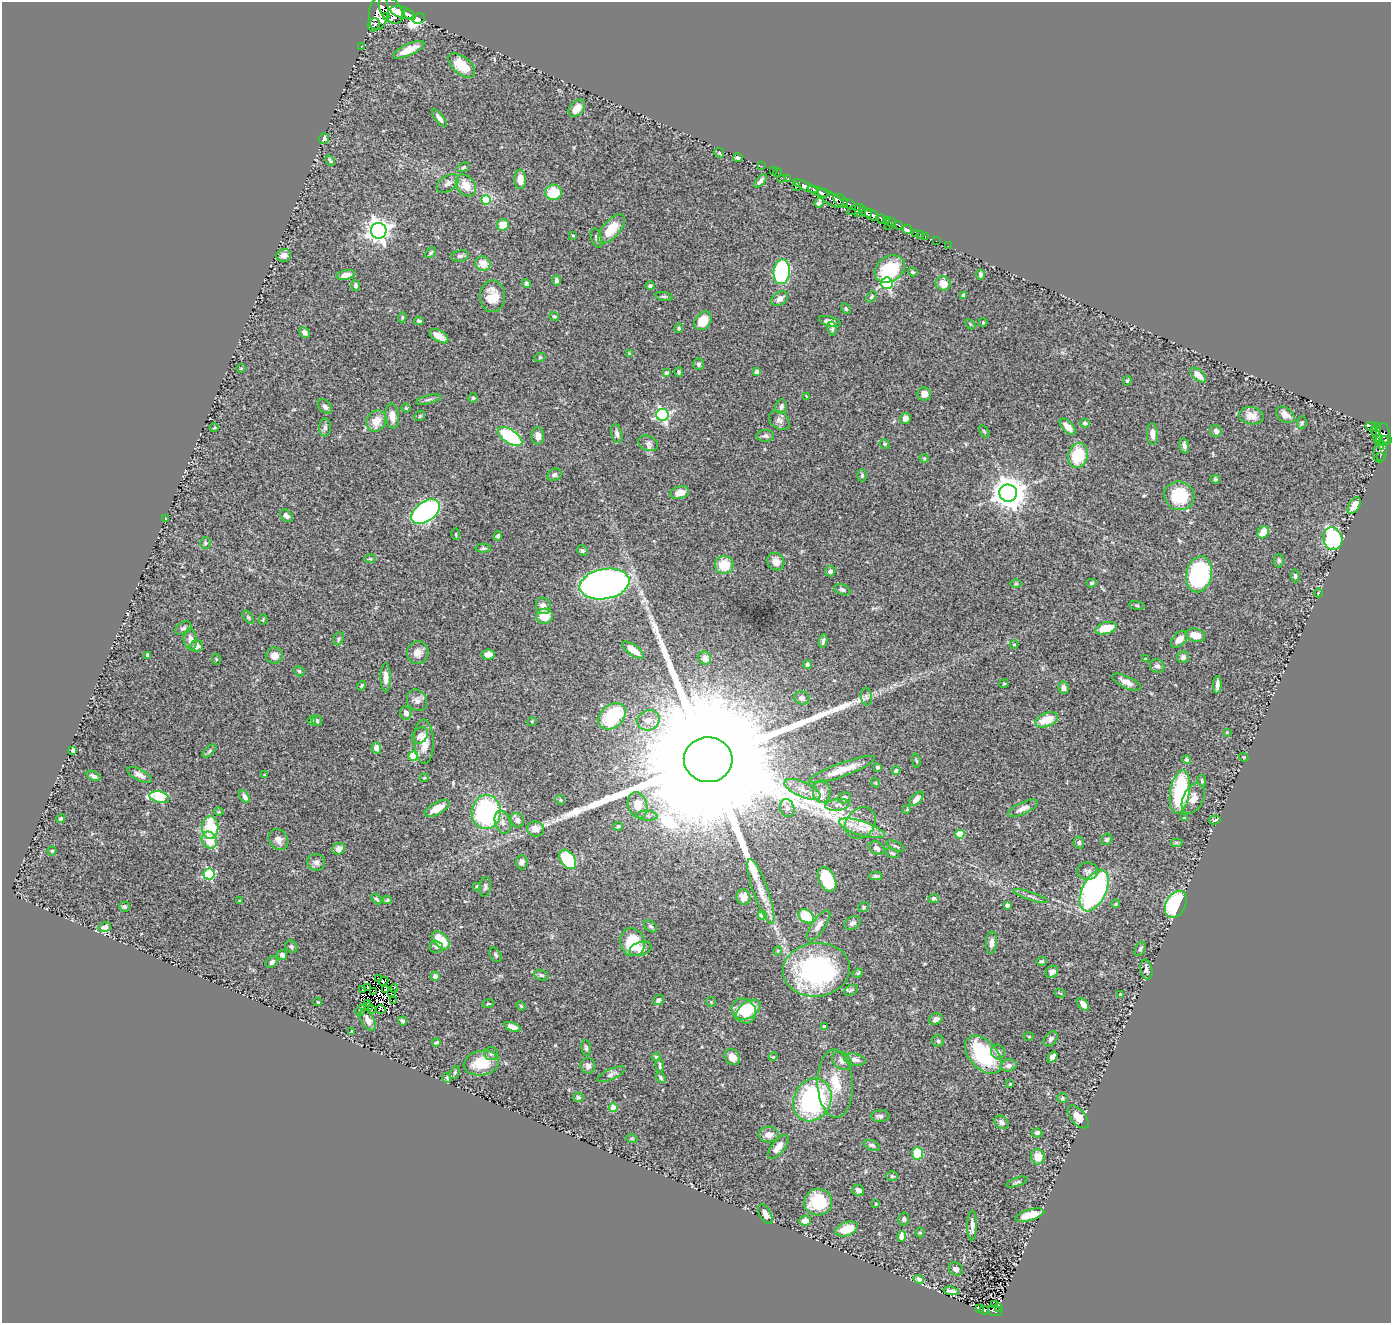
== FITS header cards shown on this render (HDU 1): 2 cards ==
NAXIS1  =                 1389
NAXIS2  =                 1321

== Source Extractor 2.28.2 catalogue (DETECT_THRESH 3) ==
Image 1389 x 1321 px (HDU 1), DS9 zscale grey, 1 PNG px = 1 image px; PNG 1393 x 1325 px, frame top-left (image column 1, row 1321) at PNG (2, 2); each listed source drawn as its Kron ellipse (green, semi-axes under 4 px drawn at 4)
Background 1.71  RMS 0.046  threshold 0.137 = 3 sigma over >= 5 px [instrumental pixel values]
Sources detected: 407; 6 with non-positive FLUX_AUTO (blend fragments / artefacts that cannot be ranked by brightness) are neither listed nor drawn; the other 401 listed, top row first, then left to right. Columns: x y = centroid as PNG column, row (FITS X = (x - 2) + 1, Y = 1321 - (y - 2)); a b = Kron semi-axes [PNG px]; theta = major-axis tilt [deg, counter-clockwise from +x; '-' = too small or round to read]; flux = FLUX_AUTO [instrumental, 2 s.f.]
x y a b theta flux
391 10 15 10 -53 3700
379 12 17 9 81 3600
402 12 12 5 -16 2900
410 15 6 4 -40 1600
387 17 4 3 - 220
419 18 6 5 - 440
374 25 7 5 63 110
361 46 3 2 - 14
409 50 17 5 25 42
462 65 16 8 -40 65
577 108 10 6 49 26
439 118 11 4 -52 11
324 138 5 5 - 6.2
719 153 5 4 - 3.4
738 158 4 3 - 7.6
330 160 6 3 -62 3.9
762 166 2 2 - 11
463 167 6 3 36 4.6
773 171 3 2 - 19
778 173 4 2 - 19
782 178 3 2 - 14
520 179 10 6 -84 29
788 179 3 3 - 64
760 181 8 3 47 10
448 183 12 7 34 14
466 185 12 9 -52 46
805 186 13 4 -24 2200
797 187 2 2 - 33
553 192 8 7 - 84
818 192 11 4 -21 1300
831 198 15 6 -32 750
486 200 5 4 - 110
841 201 9 5 -44 710
819 203 6 3 68 7.4
849 204 7 4 -32 650
856 209 9 4 20 490
865 212 7 4 -30 1200
858 214 3 2 - 110
872 215 7 5 -29 1600
881 219 5 3 - 1100
886 220 4 3 - 300
891 222 5 3 - 810
503 225 6 5 - 51
888 225 2 2 - 33
898 225 4 3 - 230
611 229 18 8 49 72
907 229 5 3 - 410
379 231 8 8 - 2300
915 233 4 3 - 99
920 234 2 2 - 12
573 236 4 4 - 3.4
925 237 3 2 - 29
597 238 10 5 -71 7.8
936 241 2 2 - 10
948 246 2 2 - 20
431 253 6 4 46 4.9
284 255 7 6 - 17
460 256 9 5 9 8.8
483 264 7 7 - 38
890 269 16 12 36 140
782 272 12 8 84 430
913 272 5 4 - 4.9
981 274 5 3 - 6.3
346 275 9 4 14 21
556 280 5 4 - 7.2
887 283 6 6 - 430
943 283 8 7 - 39
526 284 4 4 - 5.7
356 285 6 4 87 5.4
650 286 5 4 - 5.5
963 295 4 3 - 5.7
492 296 16 12 -90 53
664 297 8 3 -11 4.6
871 297 6 4 49 4.2
780 299 9 6 32 17
846 309 6 4 -59 4.5
554 316 5 4 - 4.1
402 317 5 4 - 4
419 321 5 4 - 7
703 321 10 7 52 63
830 322 11 4 -15 19
983 322 4 4 - 3.2
970 324 6 3 -46 3.4
679 328 5 4 - 4.7
832 329 7 4 -83 5.3
304 333 6 5 - 12
439 336 10 5 -32 37
629 354 4 3 - 2.7
540 357 6 3 19 3.2
699 364 6 5 - 7
241 368 5 3 - 2.3
679 372 5 4 - 5.4
757 372 4 3 - 10
666 373 4 4 - 7.5
1198 375 9 5 -42 31
1127 381 5 3 - 3.8
924 394 7 6 - 20
806 396 3 2 - 1.9
473 398 4 4 - 4.1
428 400 13 3 14 7.6
325 406 8 5 -44 10
781 407 7 5 79 11
406 408 4 4 - 3.2
662 415 6 6 - 570
1285 415 10 7 -36 27
392 416 12 6 -83 30
420 416 6 4 45 4.2
1252 416 12 8 -9 26
905 418 5 5 - 18
779 420 11 8 -36 14
376 421 11 9 57 39
1085 423 4 3 - 6.8
1302 423 6 5 - 5
325 427 9 6 88 8.5
1068 427 10 5 -46 29
1371 427 6 3 -23 230
214 428 4 3 - 2.9
1376 430 7 3 89 450
984 431 7 3 -55 3.3
1216 431 6 5 - 10
617 433 10 5 -75 11
1152 434 11 5 -86 19
1383 435 11 7 85 410
510 436 14 6 -33 230
538 436 9 6 -88 18
765 436 9 6 1 8.5
1377 438 12 3 -68 190
1385 441 7 4 7 400
648 443 10 7 -23 11
885 444 5 4 - 4.4
1184 446 8 4 -78 10
1380 452 11 6 79 180
1078 455 12 9 76 120
1380 457 3 2 - 22
924 458 4 4 - 3.5
554 475 7 6 - 7.9
862 475 6 5 - 4.7
1215 479 4 3 - 4.6
680 493 9 6 15 26
1008 493 9 8 - 5300
1179 496 15 14 - 130
1354 506 9 5 60 26
426 512 16 9 35 860
286 516 7 5 -45 11
166 519 4 2 - 2
1263 532 6 5 - 41
456 534 5 3 - 3.1
498 536 5 3 - 6.2
1333 539 11 9 -72 380
205 543 6 5 - 4.6
483 548 7 4 0 5.2
582 550 5 5 - 4.9
370 559 6 4 -1 4
1279 561 7 5 90 5.3
776 562 9 8 - 24
724 565 9 9 - 74
830 571 5 5 - 7.8
1199 574 18 12 77 340
1295 576 6 4 -82 4.8
1091 583 5 3 - 4.7
604 584 25 15 10 1900
1016 584 6 4 1 3.7
842 590 8 5 -20 8.1
1318 593 4 3 - 2.1
1137 605 8 4 -9 3.5
543 606 8 7 - 18
545 616 8 7 - 44
248 617 8 4 -54 4.2
263 620 5 3 - 3
183 628 9 6 32 8.5
1106 628 11 5 14 71
1195 635 10 6 -16 36
190 639 10 6 -83 15
338 639 7 5 69 5.8
1179 639 10 6 43 23
823 641 7 4 80 5.8
1014 644 4 3 - 2.2
196 646 7 6 - 15
633 650 13 5 -35 23
418 653 11 11 - 23
148 655 4 3 - 9
488 655 7 5 7 17
274 656 8 8 - 23
1183 657 6 6 - 12
705 658 7 6 - 20
216 659 6 3 -72 3.3
1145 659 4 3 - 2.9
807 664 4 4 - 6.7
1157 666 7 6 - 11
299 671 5 5 - 5.9
386 677 14 5 -89 22
1127 682 16 6 -26 23
1004 684 5 3 - 3.1
1217 685 9 3 86 12
362 686 5 4 - 3.7
1063 688 6 5 - 15
866 696 9 5 -83 8.5
802 698 8 6 -22 12
417 700 11 9 -54 14
406 713 7 6 - 12
612 716 15 11 42 170
312 720 4 3 - 2.5
648 720 11 10 - 28
1046 720 12 7 20 58
317 721 5 5 - 5.9
532 721 5 3 - 2.5
1227 732 4 3 - 2.6
420 736 9 7 50 14
424 742 22 10 -88 44
376 748 5 4 - 16
73 750 4 3 - 14
209 751 8 4 43 5.6
413 756 5 4 - 120
1244 757 5 3 - 3
708 760 24 22 -2 310000
1187 760 4 4 - 4.3
916 761 7 3 -81 3.4
877 767 3 3 - 4.5
842 770 35 6 20 56
896 771 4 4 - 14
139 775 13 5 -27 17
264 775 3 3 - 2.8
94 776 8 4 -26 8.8
424 778 5 3 - 3.2
1202 781 6 4 -77 5
875 783 4 4 - 3
803 789 19 7 -24 30
822 792 11 9 -84 19
1180 792 22 9 81 220
159 797 10 5 -12 150
244 797 7 4 -53 11
844 798 6 5 - 11
1193 798 16 10 63 25
916 799 9 5 46 21
560 800 5 4 - 4.3
638 805 13 9 -73 38
837 805 12 6 7 13
437 808 14 6 29 40
787 808 9 7 -70 12
1023 808 16 6 25 19
907 809 4 3 - 2.9
219 812 5 3 - 2.5
486 812 17 14 85 410
647 816 10 5 -6 9.1
61 818 4 4 - 4.5
1184 818 4 3 - 2.5
517 820 7 6 - 11
1215 820 6 3 13 4.6
503 822 12 7 -71 17
861 823 17 14 49 40
618 826 5 4 - 3.9
210 827 11 8 -89 120
862 828 24 7 -17 39
535 829 8 7 - 25
960 834 4 4 - 96
278 839 11 9 -56 18
1107 839 6 5 - 6.2
209 840 9 7 -59 52
1079 842 6 5 - 5.8
1176 843 6 4 0 4.5
896 846 10 3 -23 4.8
877 848 8 6 -29 12
339 849 6 5 - 21
52 851 4 4 - 4.1
892 853 6 4 -21 5.6
568 859 11 7 -55 190
316 862 9 8 - 13
522 862 7 5 90 11
1088 871 10 8 3 12
209 874 5 5 - 300
875 876 6 4 1 6.5
827 879 13 8 -64 140
477 886 4 2 - 2.3
485 887 10 5 84 7.7
1094 890 22 12 64 650
761 892 34 7 -71 42
1030 896 18 3 -18 11
743 897 8 7 - 16
934 898 5 4 - 5.9
376 899 6 3 -45 4.8
387 900 4 3 - 4.8
240 901 4 3 - 2.6
1116 904 4 3 - 4.1
1176 904 14 10 61 280
1007 905 4 3 - 12
125 907 5 5 - 4.6
863 907 5 4 - 4.1
762 915 4 4 - 50
806 916 8 6 -35 120
852 923 9 6 28 11
819 925 18 6 55 21
651 926 7 5 -39 6
105 927 6 5 - 13
441 940 11 6 -45 80
632 942 14 12 -72 110
992 943 11 5 85 17
291 946 6 5 - 5.7
436 947 7 6 - 6.2
641 949 11 7 17 17
1140 949 7 5 62 6
778 951 4 4 - 3.4
282 955 5 5 - 11
495 955 8 5 -57 6.2
1041 961 5 3 - 4
272 962 6 5 - 9.3
816 970 34 27 7 600
1146 970 10 6 -78 12
1052 972 7 5 44 14
858 973 5 4 - 3.7
541 975 7 5 -14 5.9
435 976 4 4 - 11
379 978 2 2 - 3.8
383 981 5 3 - 1.4
367 987 2 2 - 4.7
394 988 4 3 - 4.8
363 989 3 2 - 6.2
385 989 3 2 - 2.4
851 990 7 5 26 5.9
374 992 4 2 - 2.6
392 993 2 2 - 3.7
1060 993 5 3 - 2.8
1121 994 4 3 - 14
658 1000 6 4 37 8.3
394 1001 3 2 - 6.4
318 1002 4 2 - 2
711 1002 5 4 - 3.5
367 1003 3 2 - 5.4
488 1003 6 3 10 3.2
1083 1004 7 4 -51 21
521 1006 5 3 - 3.7
368 1007 3 2 - 3.5
381 1009 5 3 - 0.82
360 1010 6 4 69 4.2
372 1010 3 2 - 6
748 1010 14 8 34 77
744 1011 13 11 -47 87
936 1019 7 5 23 12
368 1020 12 6 -60 21
403 1021 4 3 - 5.8
513 1027 8 4 -22 19
824 1027 4 3 - 9.9
352 1031 3 3 - 2.5
1029 1037 5 3 - 2.8
1051 1039 8 5 52 8.5
938 1041 6 6 - 4.9
436 1042 4 3 - 4.7
586 1048 8 5 -83 6.4
998 1052 7 7 - 12
491 1053 7 6 - 9.2
983 1055 22 14 -48 230
656 1057 4 4 - 3.4
732 1057 9 7 -52 23
773 1057 4 3 - 2.7
1052 1057 6 4 55 14
855 1060 11 5 -11 14
842 1061 11 8 -39 16
481 1063 18 12 9 80
1008 1065 8 6 13 14
588 1066 8 7 - 12
660 1066 6 3 -86 5
455 1073 7 4 65 5.3
611 1074 15 5 24 11
447 1078 5 3 - 2.4
661 1078 6 4 -55 4.8
835 1084 34 17 -88 99
1010 1084 2 2 - 2.3
578 1097 5 4 - 4.8
1062 1098 5 5 - 4.1
812 1100 22 18 63 430
613 1108 4 4 - 69
880 1116 9 6 3 8.8
1078 1117 13 7 -49 35
1002 1122 7 6 - 11
1037 1133 5 4 - 8.2
769 1134 10 8 -1 20
632 1139 5 3 - 2.5
872 1145 9 5 -20 7.9
778 1147 14 6 52 24
918 1153 6 5 - 100
1038 1157 7 6 - 42
892 1176 5 4 - 5
1017 1182 11 3 19 6
858 1190 6 5 - 14
818 1202 14 13 - 120
876 1204 3 3 - 2.7
765 1214 10 5 -63 18
1030 1215 15 5 15 54
904 1219 6 5 - 6.3
805 1221 6 5 - 19
972 1226 14 4 89 15
847 1229 12 7 17 57
920 1232 5 4 - 3.9
902 1236 5 4 - 37
956 1269 7 6 - 9.8
919 1279 5 4 - 13
951 1291 7 3 -6 10
994 1305 3 2 - 25
998 1307 3 3 - 8.9
979 1309 4 3 - 15
984 1310 4 3 - 72
995 1311 7 5 -20 81
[6 non-positive-flux detections neither listed nor drawn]